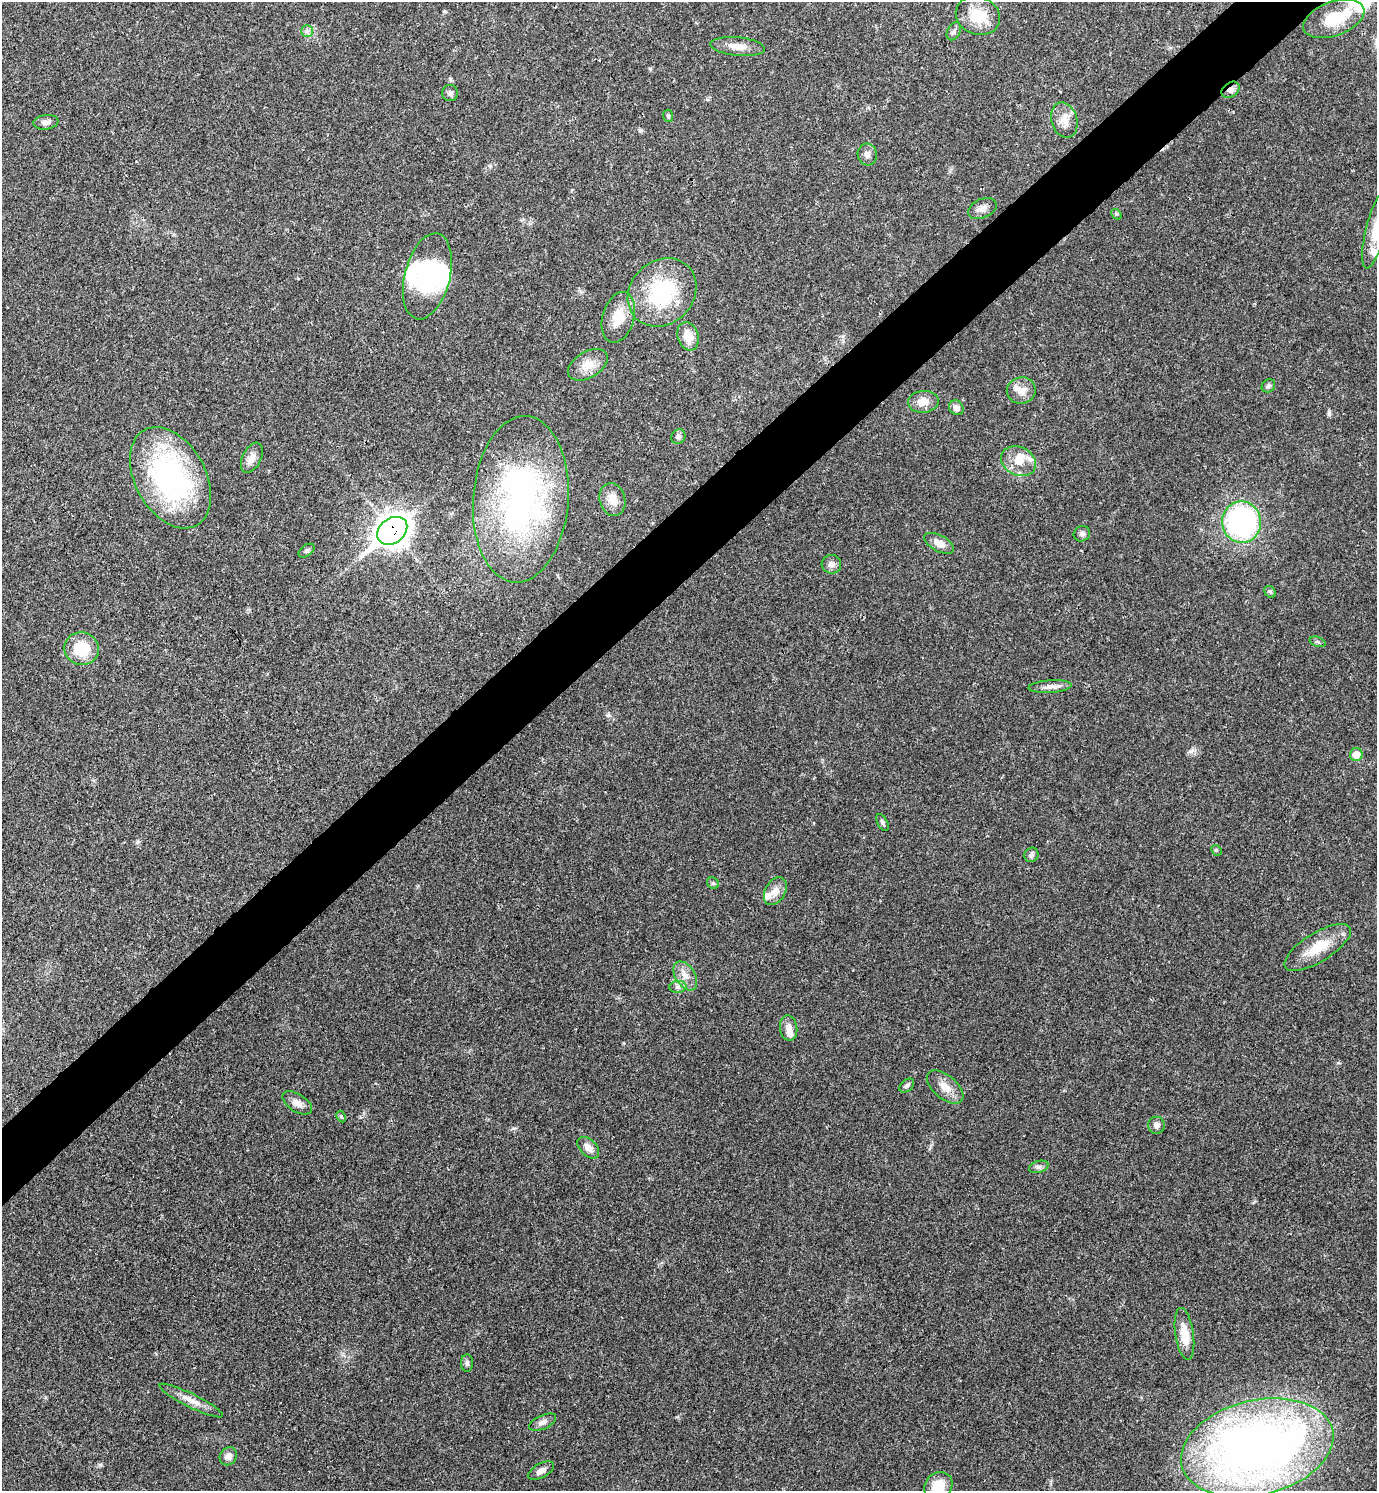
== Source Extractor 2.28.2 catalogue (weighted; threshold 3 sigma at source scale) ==
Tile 10 of 4 x 4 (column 2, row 3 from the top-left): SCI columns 1675-3049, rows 1491-2979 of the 5958 x 5961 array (HDU 1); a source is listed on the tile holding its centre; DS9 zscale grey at full resolution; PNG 1379 x 1493 px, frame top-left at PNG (2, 2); each listed source drawn as its Kron ellipse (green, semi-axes under 4 px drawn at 4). Shown black and unused: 5% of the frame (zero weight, under 3 of 4 exposures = <1% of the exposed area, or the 3 px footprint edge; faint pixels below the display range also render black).
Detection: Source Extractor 2.28.2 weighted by HDU 2 'WHT'; one run over the whole footprint, this tile lists its part. Background 0.0204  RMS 0.0022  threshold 0.00997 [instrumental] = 3 sigma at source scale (4.5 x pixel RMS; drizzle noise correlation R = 1.50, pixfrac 1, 0.05/0.05 arcsec/px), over >= 5 px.
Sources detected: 72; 2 inside a brighter object's white glare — neither listed nor drawn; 6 inside a brighter listed object's ellipse — not listed separately; the other 64 listed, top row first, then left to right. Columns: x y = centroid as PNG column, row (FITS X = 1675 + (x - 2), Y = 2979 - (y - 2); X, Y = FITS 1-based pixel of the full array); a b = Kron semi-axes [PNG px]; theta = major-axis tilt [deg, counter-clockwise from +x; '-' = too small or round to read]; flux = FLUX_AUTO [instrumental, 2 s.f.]
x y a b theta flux
978 16 23 18 -22 6.2
1334 19 32 17 20 7.6
307 31 6 6 - 0.6
954 31 10 6 61 0.69
738 46 27 9 -6 2.6
1231 90 10 7 35 1.2
450 93 8 8 - 0.65
668 116 6 5 - 0.36
1064 120 18 13 -74 2.6
46 122 13 7 7 1.1
867 154 11 9 -78 1.1
982 208 15 9 23 1.4
1116 214 6 4 -43 0.33
1376 229 41 10 75 5
427 276 44 22 76 16
662 292 37 31 45 19
618 317 26 15 74 4.9
688 336 14 10 -72 3.3
588 365 22 13 31 3.4
1268 386 7 6 - 0.53
1021 390 14 13 - 2.2
923 402 15 11 4 2.5
956 408 8 6 -47 1.1
678 437 7 6 - 0.66
252 458 16 9 64 1.9
1018 461 18 14 -25 3.9
170 478 54 35 -61 47
521 499 83 47 86 62
612 499 17 12 -75 2.7
1241 522 20 19 - 44
392 531 16 12 38 250
1082 534 8 7 - 0.77
939 543 16 8 -28 1.8
306 551 9 5 35 0.54
831 564 10 9 - 1.2
1270 592 6 5 - 0.41
1318 642 8 4 -19 0.48
82 649 17 16 - 7.8
1050 687 21 6 4 1.5
1356 755 6 6 - 2.3
882 822 9 5 -63 0.53
1216 850 6 4 -44 0.27
1031 855 7 7 - 0.68
713 883 6 5 - 0.43
775 891 15 10 60 2.1
1318 947 38 14 32 6.6
685 976 16 10 -58 2.2
678 987 8 6 7 0.73
789 1028 13 8 -83 1.8
907 1086 8 5 41 0.57
945 1087 22 11 -40 2.9
297 1103 16 9 -32 1.6
341 1117 6 4 -63 0.28
1156 1125 8 8 - 0.98
588 1148 13 8 -45 1.6
1039 1167 10 6 17 0.66
1184 1334 26 9 -81 3.8
467 1363 9 6 -90 0.55
191 1401 35 7 -26 2.4
542 1422 14 7 23 1
1257 1448 77 47 14 190
228 1456 10 8 49 1.3
541 1471 14 7 29 1.2
938 1486 15 13 37 4.9
Overlapping masked pixels (flux is a lower limit): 2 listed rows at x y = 1231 90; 392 531
Isophote crosses this tile's border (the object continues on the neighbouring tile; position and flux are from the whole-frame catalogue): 2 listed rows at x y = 1376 229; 938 1486
Unlisted compact peaks at least as high as the median listed source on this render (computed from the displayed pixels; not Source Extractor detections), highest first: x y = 1329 413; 1191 751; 514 1128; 608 715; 100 1465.